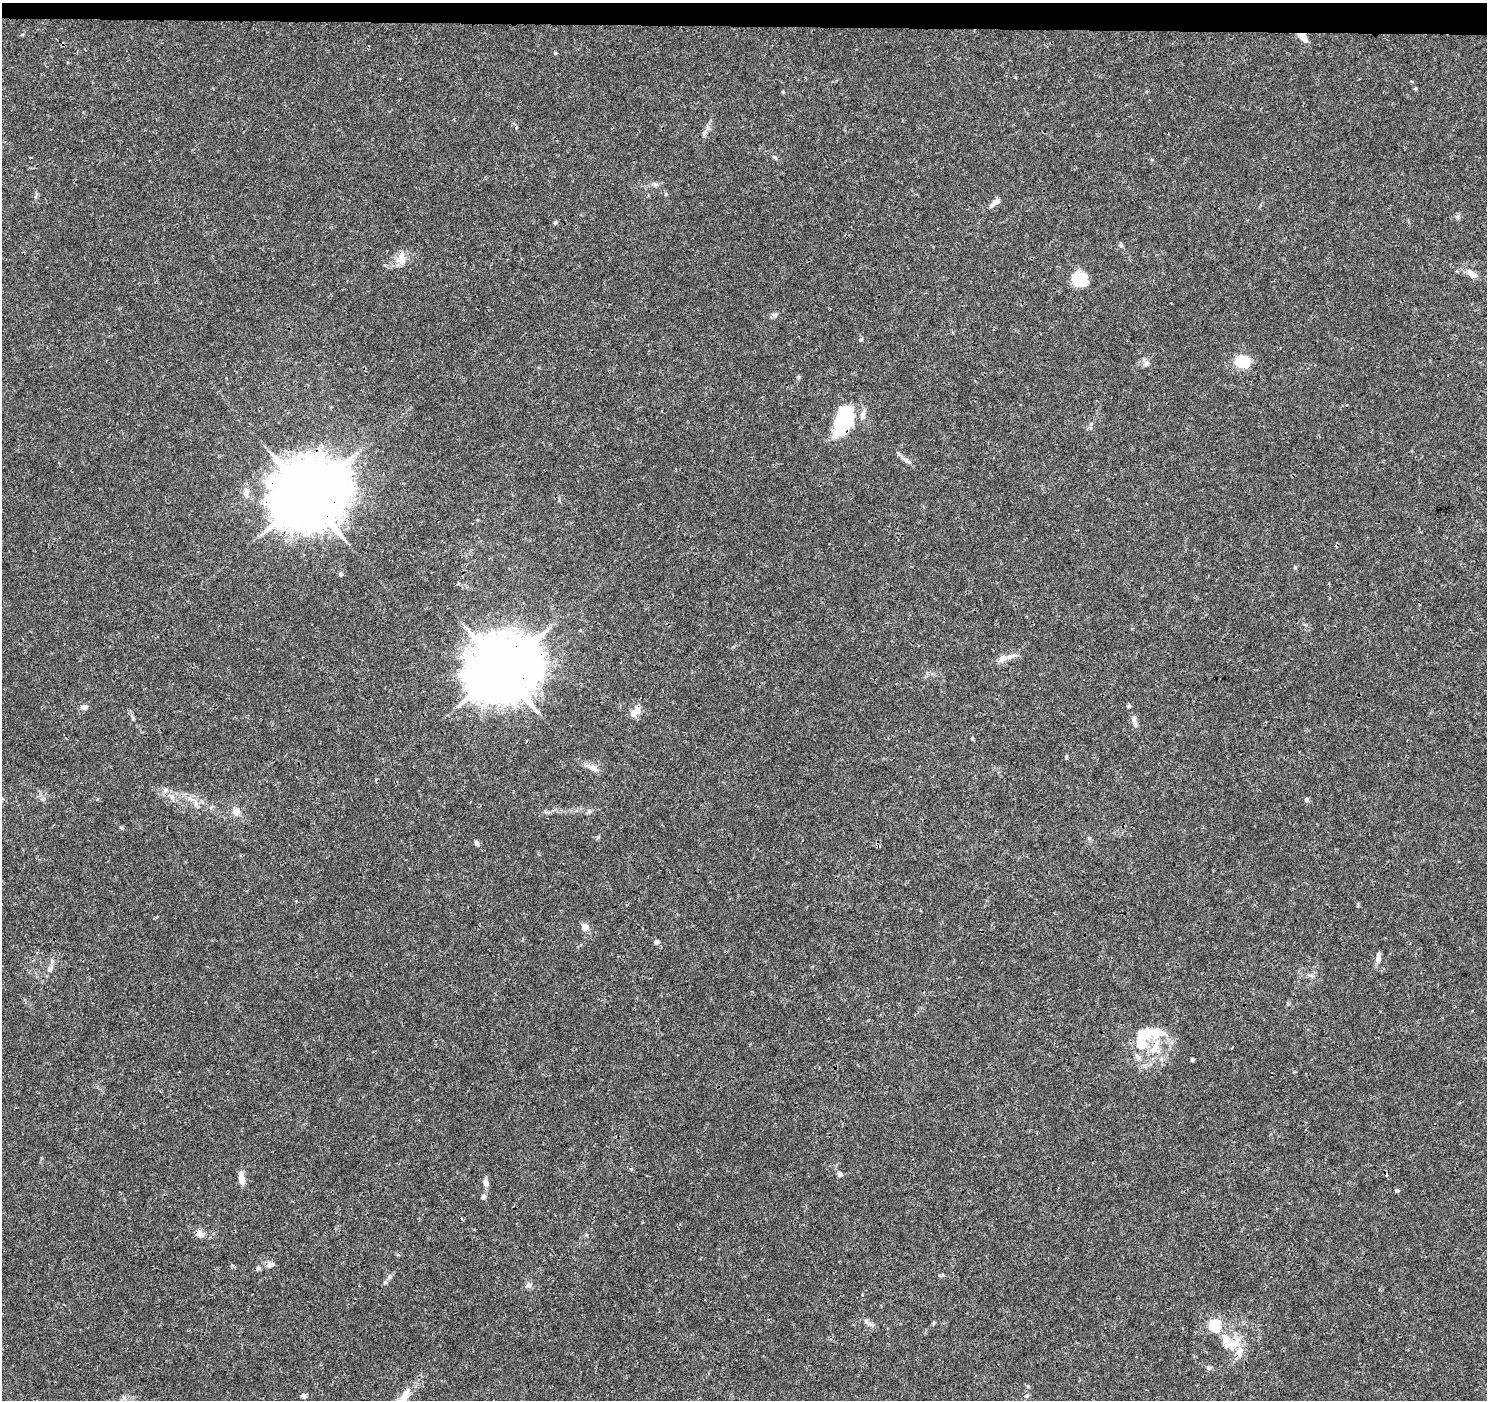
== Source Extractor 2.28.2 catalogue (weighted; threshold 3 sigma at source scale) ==
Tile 2 of 3 x 3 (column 2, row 1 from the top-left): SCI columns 1487-2971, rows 3024-4421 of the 4466 x 4702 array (HDU 1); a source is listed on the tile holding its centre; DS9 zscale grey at full resolution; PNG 1489 x 1402 px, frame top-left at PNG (2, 3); no overlay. Shown black and unused: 2% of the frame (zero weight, under 3 of 4 exposures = <1% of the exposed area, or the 3 px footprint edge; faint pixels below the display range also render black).
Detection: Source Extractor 2.28.2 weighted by HDU 2 'WHT'; one run over the whole footprint, this tile lists its part. Background 0.00382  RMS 0.0011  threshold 0.0051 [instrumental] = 3 sigma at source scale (4.5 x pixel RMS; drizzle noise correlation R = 1.50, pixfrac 1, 0.0396/0.0396 arcsec/px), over >= 5 px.
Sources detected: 75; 1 inside a brighter object's white glare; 2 cosmic-ray / hot-pixel residue — not listed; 9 inside a brighter listed object's ellipse — not listed separately; the other 63 listed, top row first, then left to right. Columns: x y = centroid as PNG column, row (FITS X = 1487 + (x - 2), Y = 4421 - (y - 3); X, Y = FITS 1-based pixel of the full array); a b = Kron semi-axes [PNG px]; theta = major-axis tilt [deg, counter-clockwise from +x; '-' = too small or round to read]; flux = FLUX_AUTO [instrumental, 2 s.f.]
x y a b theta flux
1303 37 12 6 -48 1.2
555 53 4 4 - 0.14
1415 88 4 3 - 0.16
783 92 5 4 - 0.12
516 128 5 3 - 0.11
774 157 6 4 -43 0.16
666 194 5 4 - 0.13
994 203 15 6 42 0.66
555 222 6 4 22 0.16
1121 245 7 5 -76 0.22
401 258 20 10 -88 1.1
1471 274 14 8 -35 0.92
1080 279 21 18 -51 2.5
774 315 8 6 -2 0.36
860 340 5 4 - 0.2
1242 362 12 10 -16 4.2
1147 363 9 7 83 0.47
798 377 5 5 - 0.16
844 421 34 15 53 7.4
907 461 19 5 -26 0.53
307 495 21 19 31 1100
341 574 5 4 - 0.34
1003 658 11 8 30 0.75
501 669 20 18 29 900
84 707 10 7 -9 0.43
634 713 13 9 32 0.81
1134 721 18 6 -75 0.56
972 738 4 4 - 0.12
1066 757 5 4 - 0.17
594 768 13 8 -39 0.72
165 790 8 7 - 0.41
1306 799 5 5 - 0.3
196 803 10 6 -80 0.53
236 811 9 8 - 1
589 811 7 5 -22 0.26
121 828 6 4 -43 0.15
1089 838 5 5 - 0.16
477 843 7 6 - 0.27
878 846 7 5 -26 0.23
585 927 5 5 - 2.2
656 942 6 6 - 0.28
1378 958 14 6 82 0.64
50 969 9 7 53 0.48
1157 1034 22 12 3 2.4
1140 1041 28 12 89 3.7
1155 1047 27 9 63 2.2
1192 1060 3 3 - 0.25
840 1174 5 5 - 0.57
242 1180 12 7 89 0.91
486 1183 8 6 -77 0.64
1397 1191 4 4 - 0.26
483 1197 6 6 - 0.31
199 1234 11 8 -31 0.76
270 1264 13 8 9 0.54
258 1268 6 5 - 0.21
385 1282 6 5 - 0.22
529 1285 8 8 - 0.45
869 1324 7 5 -1 0.32
1226 1340 29 14 -55 2.9
1208 1367 7 5 -14 0.26
1026 1395 7 4 19 0.19
304 1396 6 6 - 0.35
404 1396 23 10 66 1.6
Overlapping masked pixels (flux is a lower limit): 8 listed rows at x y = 1303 37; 844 421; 307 495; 501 669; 878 846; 1155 1047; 199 1234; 270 1264
Isophote crosses this tile's border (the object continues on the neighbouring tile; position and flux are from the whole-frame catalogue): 1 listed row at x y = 404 1396